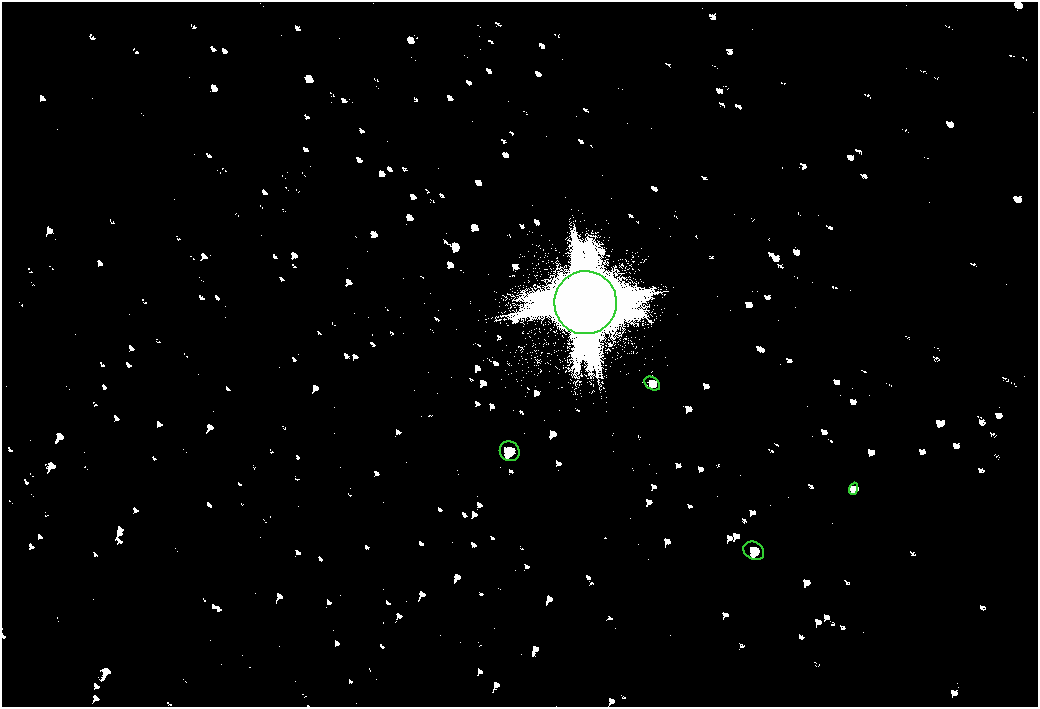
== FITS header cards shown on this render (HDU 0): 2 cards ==
NAXIS1  =                 2072
NAXIS2  =                 1410

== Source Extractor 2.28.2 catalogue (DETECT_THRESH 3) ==
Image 2072 x 1410 px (HDU 0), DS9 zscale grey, zoomed out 1/2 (1 PNG px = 2 x 2 image px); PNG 1040 x 709 px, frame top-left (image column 1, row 1410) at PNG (2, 2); each listed source drawn as its Kron ellipse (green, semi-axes under 4 px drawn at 4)
Background 80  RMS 28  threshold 83.2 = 3 sigma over >= 5 px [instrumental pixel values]
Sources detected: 5; all 5 listed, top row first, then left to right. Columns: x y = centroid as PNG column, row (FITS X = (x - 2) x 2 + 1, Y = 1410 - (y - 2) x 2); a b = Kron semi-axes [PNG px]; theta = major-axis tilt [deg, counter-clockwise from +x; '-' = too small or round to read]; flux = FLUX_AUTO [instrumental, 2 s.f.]
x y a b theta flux
585 303 31 31 - 430000
652 383 8 6 -36 17000
510 451 10 9 - 35000
853 489 6 4 69 11000
754 551 11 8 -30 35000